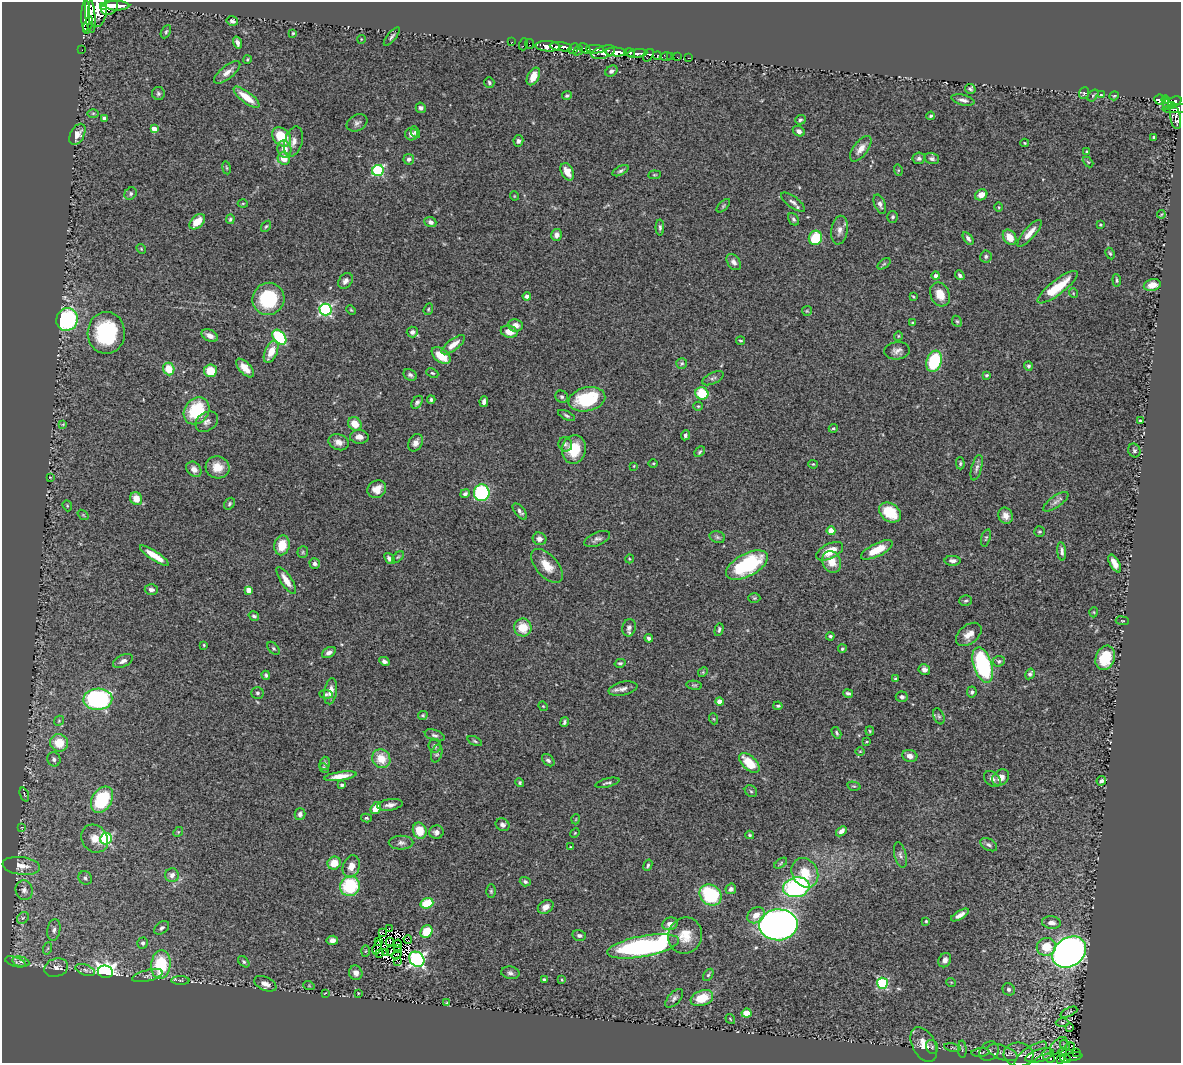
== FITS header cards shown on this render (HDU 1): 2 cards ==
NAXIS1  =                 1179
NAXIS2  =                 1061

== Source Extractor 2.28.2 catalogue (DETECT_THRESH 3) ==
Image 1179 x 1061 px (HDU 1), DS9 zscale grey, 1 PNG px = 1 image px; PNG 1183 x 1065 px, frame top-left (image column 1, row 1061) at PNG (2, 2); each listed source drawn as its Kron ellipse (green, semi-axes under 4 px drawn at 4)
Background 0.568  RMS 0.038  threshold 0.115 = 3 sigma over >= 5 px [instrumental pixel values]
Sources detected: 410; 5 with non-positive FLUX_AUTO (blend fragments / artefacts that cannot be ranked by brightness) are neither listed nor drawn; the other 405 listed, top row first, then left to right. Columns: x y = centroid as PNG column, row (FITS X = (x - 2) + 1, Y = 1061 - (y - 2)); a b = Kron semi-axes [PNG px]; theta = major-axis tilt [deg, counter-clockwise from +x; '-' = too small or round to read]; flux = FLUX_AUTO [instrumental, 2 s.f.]
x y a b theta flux
103 6 2 2 - 120
117 6 12 5 -1 1400
110 7 9 7 39 1800
97 10 17 9 85 3700
86 15 16 4 89 1700
90 15 18 5 -84 2700
232 21 6 5 - 8.4
88 25 9 3 73 550
166 32 7 4 63 4.1
293 33 3 3 - 2.7
392 37 11 4 51 5.7
361 39 4 3 - 1.9
512 42 2 2 - 9.4
237 43 6 3 -74 11
524 44 6 2 71 31
529 44 5 2 - 22
548 46 12 5 -4 1000
561 47 11 4 -8 1400
573 49 6 3 48 250
585 49 7 4 -35 370
595 49 9 4 -1 310
82 50 2 2 - 3.7
578 50 5 3 - 210
603 52 12 6 18 960
616 52 11 4 -3 2300
629 53 5 3 - 520
637 54 10 4 8 930
648 55 7 4 55 250
657 56 4 3 - 90
666 56 6 3 1 70
671 56 2 2 - 11
677 57 3 2 - 8.3
688 58 2 2 - 5.8
247 59 4 3 - 2.6
611 71 6 5 - 9.2
227 72 16 6 39 19
533 76 9 5 62 28
489 83 5 5 - 4.7
970 89 5 5 - 5.9
1084 93 6 5 - 4.1
158 94 6 6 - 6.1
567 95 5 4 - 4.1
1093 95 7 4 54 4.1
1101 95 4 2 - 1.9
1114 96 4 4 - 2.6
247 97 16 5 -38 51
963 100 12 5 -13 11
1160 100 6 5 - 120
1165 100 4 4 - 100
1175 102 7 5 24 340
1167 104 5 4 - 58
1172 106 3 3 - 95
421 108 5 5 - 7.9
1177 109 14 4 2 260
93 113 6 4 1 3.7
931 116 4 3 - 4.1
104 118 4 4 - 7.3
1175 118 12 5 -78 180
800 120 5 4 - 4
357 123 11 7 29 11
154 129 4 4 - 24
799 131 6 4 -31 10
415 132 6 4 -62 5.4
77 134 11 7 62 21
411 134 6 6 - 14
282 137 11 8 -49 85
1154 137 3 3 - 3.9
518 141 6 5 - 6.8
293 142 15 9 74 18
1025 143 4 4 - 2.5
284 149 8 7 - 25
861 149 15 7 53 22
1087 152 3 3 - 4.9
284 158 6 6 - 33
919 158 6 5 - 7.6
932 158 7 5 -18 7.2
409 159 5 5 - 8.3
1088 162 6 3 -44 2.9
226 168 6 3 -81 2.9
378 170 6 5 - 260
898 170 6 3 -73 2.9
621 171 9 4 27 5.6
567 172 9 6 -64 29
654 175 6 4 6 3
131 193 7 5 49 6
981 195 6 5 - 24
514 196 5 3 - 1.9
793 202 14 5 -37 11
243 203 5 3 - 2.5
880 204 10 5 -69 11
723 206 8 4 46 4.1
999 207 5 3 - 2.3
1161 214 4 2 - 2.4
893 217 6 5 - 5.3
230 219 5 4 - 4.7
793 219 7 5 -57 5.2
197 222 9 5 45 44
430 222 6 5 - 10
1100 224 3 3 - 3.9
266 226 6 4 52 3.7
660 227 8 4 -89 5.8
840 230 14 8 80 18
1029 233 17 5 49 26
557 235 6 5 - 13
1010 237 8 6 -56 35
815 238 7 6 - 91
968 238 7 4 -53 8.4
141 249 5 4 - 2.9
1110 254 6 4 -62 4.1
986 256 6 5 - 5.3
734 262 9 6 -54 11
884 264 7 4 36 4.3
960 275 5 4 - 5.7
936 276 4 4 - 10
1117 280 6 3 -85 4.5
345 281 8 6 50 11
1152 285 8 6 13 26
1058 287 25 7 37 83
1073 293 5 3 - 2.2
940 294 12 9 -64 40
527 296 4 4 - 9
913 297 4 3 - 2.6
268 299 16 16 - 170
326 309 6 6 - 410
428 309 6 4 70 3.3
351 310 5 3 - 2.7
807 311 5 5 - 3.1
67 319 11 10 - 260
957 321 6 4 -66 3.8
912 323 3 3 - 3
515 325 7 6 - 15
412 332 5 5 - 8.8
509 332 8 6 -15 25
106 333 21 18 88 230
210 336 8 5 -28 17
898 336 4 4 - 2.9
279 337 8 5 -51 170
741 341 4 3 - 3
453 345 14 5 37 26
897 351 13 8 5 14
271 352 12 6 66 37
441 356 11 6 -38 55
934 361 11 7 71 200
682 363 5 5 - 4.6
1028 366 5 4 - 5
245 368 11 5 -47 24
169 369 6 5 - 52
210 371 6 6 - 49
432 373 6 4 -25 3.8
410 375 7 5 -29 6.2
986 375 3 3 - 3.7
713 378 11 5 26 7.7
702 393 6 6 - 88
562 397 6 5 - 6.1
587 399 18 12 12 160
431 400 4 3 - 4.9
417 402 7 5 54 6.1
484 402 5 4 - 9.2
698 406 5 4 - 3.4
197 411 14 12 53 130
567 416 9 4 -27 5
1140 421 3 2 - 2.7
207 422 12 9 35 14
63 424 4 3 - 2.6
355 424 7 6 - 39
833 428 5 4 - 3.4
685 435 5 4 - 5.9
359 437 9 7 -4 16
339 442 10 7 -20 17
416 443 9 6 62 14
565 444 7 6 - 6.8
574 449 14 12 81 69
1134 450 7 6 - 6.3
700 452 6 4 45 4
653 463 4 3 - 2.3
960 463 6 4 -89 4.1
813 464 4 4 - 2.7
634 466 3 2 - 1.8
218 467 12 11 - 39
977 468 13 5 74 9.8
194 469 8 6 -48 18
50 477 3 2 - 1.7
377 489 10 8 37 26
482 493 8 8 - 310
465 494 5 4 - 6.5
136 498 6 5 - 27
1056 502 15 5 35 12
229 504 6 5 - 4.2
67 506 6 4 -70 3.2
520 511 9 5 -50 8.7
890 512 12 9 -36 82
83 515 6 3 -37 2.7
1006 516 8 7 - 16
831 531 4 4 - 47
1039 532 5 5 - 4.5
717 537 8 5 -17 5.8
986 538 9 4 72 4.3
539 539 7 6 - 12
597 539 14 6 23 10
282 545 10 7 77 53
877 550 17 6 26 54
830 551 15 7 26 47
1062 551 9 4 -84 8.6
303 552 6 5 - 4.2
154 556 17 4 -33 38
398 557 7 4 44 3.6
389 559 6 4 -49 9.1
629 559 4 3 - 2.2
953 561 8 5 -1 10
832 562 11 9 -65 37
315 563 5 5 - 8.1
1115 563 10 4 -60 23
747 565 23 11 28 230
547 566 20 11 -49 42
286 580 16 5 -57 29
151 590 6 5 - 9.9
249 590 4 4 - 25
754 598 6 5 - 4
966 601 6 5 - 4.8
1094 612 5 3 - 2.5
254 616 5 4 - 5.7
1122 621 6 4 -6 2.7
523 627 9 8 - 52
629 628 9 6 78 10
719 630 7 4 73 5
969 634 14 9 39 24
830 636 4 3 - 4.4
649 638 4 4 - 6.4
204 645 3 3 - 2.6
273 648 7 5 -48 4.5
842 649 4 4 - 4.2
329 652 7 5 30 11
1105 658 12 9 68 87
123 661 11 5 25 13
384 661 5 4 - 7.8
999 661 6 5 - 5.6
620 663 5 4 - 4.8
983 665 18 9 -72 320
924 669 6 5 - 11
703 672 5 4 - 3.2
1030 674 5 4 - 8.1
266 675 4 3 - 4.8
895 679 3 3 - 4.2
694 685 8 4 -7 4.1
623 689 14 6 12 14
331 691 13 6 80 20
972 692 6 4 78 5.1
257 693 6 6 - 5.2
848 693 5 4 - 5.5
326 694 7 4 -6 4
902 697 6 5 - 5.9
98 699 14 10 3 530
719 702 4 4 - 26
543 706 5 4 - 2.6
778 706 4 3 - 4.1
423 715 5 4 - 3.8
939 716 8 5 -69 5.6
714 719 5 3 - 2.8
59 721 5 4 - 3.1
564 722 5 4 - 4.9
870 731 4 4 - 2.9
836 733 6 4 -61 4.7
435 735 10 5 -19 7.8
475 741 8 4 -25 4
866 742 4 2 - 2
59 743 9 8 - 56
435 746 7 6 - 7.2
860 751 5 3 - 2.3
437 754 9 5 74 5.4
910 756 7 6 - 14
54 759 7 6 - 7.7
381 759 10 9 - 48
548 760 7 5 -43 6.7
325 763 7 5 75 5.9
749 763 12 6 -44 67
324 768 5 4 - 4.7
340 776 16 4 8 28
1001 778 9 7 41 23
992 779 9 6 -42 12
1101 781 5 4 - 6.8
520 783 5 4 - 3.9
607 783 12 3 14 5.7
342 785 4 3 - 6.3
854 786 7 4 -13 3.5
751 791 7 5 -42 5
24 795 7 2 -69 2.7
102 800 14 10 58 190
390 805 13 5 8 13
376 808 6 4 56 38
300 814 6 5 - 9
366 818 5 4 - 3.6
576 819 5 3 - 2.1
503 825 7 6 - 9.5
22 827 4 2 - 1.6
420 831 8 6 -69 49
841 831 6 4 41 11
178 832 5 4 - 3
436 832 7 6 - 10
575 833 5 4 - 2.7
750 835 4 3 - 3.2
95 839 15 12 -52 29
106 839 6 5 - 240
401 843 12 7 1 10
989 845 9 5 -28 7.8
571 847 3 3 - 2.6
900 855 13 6 -77 8.8
334 863 7 6 - 43
781 863 7 3 36 3.3
648 865 6 4 68 4
21 866 19 9 -7 35
351 866 11 8 71 24
805 873 15 12 -59 60
172 875 7 7 - 15
85 878 7 6 - 6.8
525 882 5 4 - 5.4
350 886 10 9 - 160
796 887 13 10 12 410
731 889 5 5 - 9.8
24 890 10 8 -73 13
491 891 6 4 -90 4.1
711 895 11 10 - 200
427 903 6 5 - 79
546 907 8 6 35 16
756 915 9 7 37 22
960 915 10 4 30 14
23 918 6 5 - 5.2
926 921 4 4 - 2.9
1051 923 9 6 -6 16
670 924 8 6 20 17
778 925 19 15 3 1700
162 928 8 5 37 7.1
389 929 4 2 - 2.2
54 930 11 6 81 11
426 932 7 5 53 69
383 933 2 2 - 1
579 935 7 5 -13 7.3
685 936 18 17 - 49
332 940 6 4 9 12
408 940 4 2 - 0.028
379 942 3 2 - 0.12
390 942 4 3 - 3.2
143 943 5 5 - 6.9
398 944 4 2 - 2.4
643 946 36 10 11 680
377 947 7 3 73 0.2
1046 947 9 9 - 55
48 948 6 4 71 4
397 949 4 2 - 2.5
366 951 5 3 - 2.7
391 951 5 2 - 1.1
1069 952 18 14 37 2000
380 953 2 2 - 1.9
386 953 2 2 - 1.1
397 955 5 2 - 6.1
417 959 8 7 - 810
945 960 7 6 - 11
397 961 4 2 - 1.7
15 962 10 4 -17 6.7
21 962 9 5 -13 8.3
244 962 7 4 -45 4.4
161 964 14 9 84 140
56 968 12 9 19 16
85 970 10 5 -20 7.7
105 972 7 6 - 1100
356 973 7 6 - 17
510 973 9 6 -10 8.2
708 975 7 4 58 3.9
147 976 15 5 14 10
544 979 4 3 - 3.5
180 980 9 4 -1 4.9
562 980 3 3 - 2.4
951 982 5 3 - 2.1
882 983 5 5 - 260
265 984 12 6 -24 18
309 986 6 3 -18 2.3
1009 989 6 6 - 7.2
325 993 3 2 - 1.7
358 993 3 3 - 2.1
674 998 11 6 48 8.6
702 998 12 7 20 58
447 1003 4 4 - 2.6
1069 1012 9 3 24 3.8
746 1013 5 4 - 38
730 1019 5 3 - 1.9
1062 1022 7 3 0 4.4
1069 1028 4 2 - 2.6
924 1044 18 11 -63 35
1065 1045 6 3 -47 3.1
1059 1046 11 6 44 10
932 1047 7 6 - 6.7
952 1047 8 3 -10 4.4
1070 1047 5 2 - 7.4
962 1049 8 3 -86 3.8
989 1051 10 8 43 12
1063 1052 4 2 - 3.1
1077 1052 3 2 - 5.3
980 1053 9 3 3 4.4
1003 1053 16 7 -19 16
1018 1054 15 12 -3 21
1030 1055 19 7 36 17
1040 1055 15 6 15 9.9
1073 1057 9 3 8 20
1049 1058 6 3 -23 5.9
1065 1059 5 4 - 46
1061 1060 3 3 - 200
At the frame edge (FLAGS 8, measured only in part): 1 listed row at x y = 97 10
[5 non-positive-flux detections neither listed nor drawn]